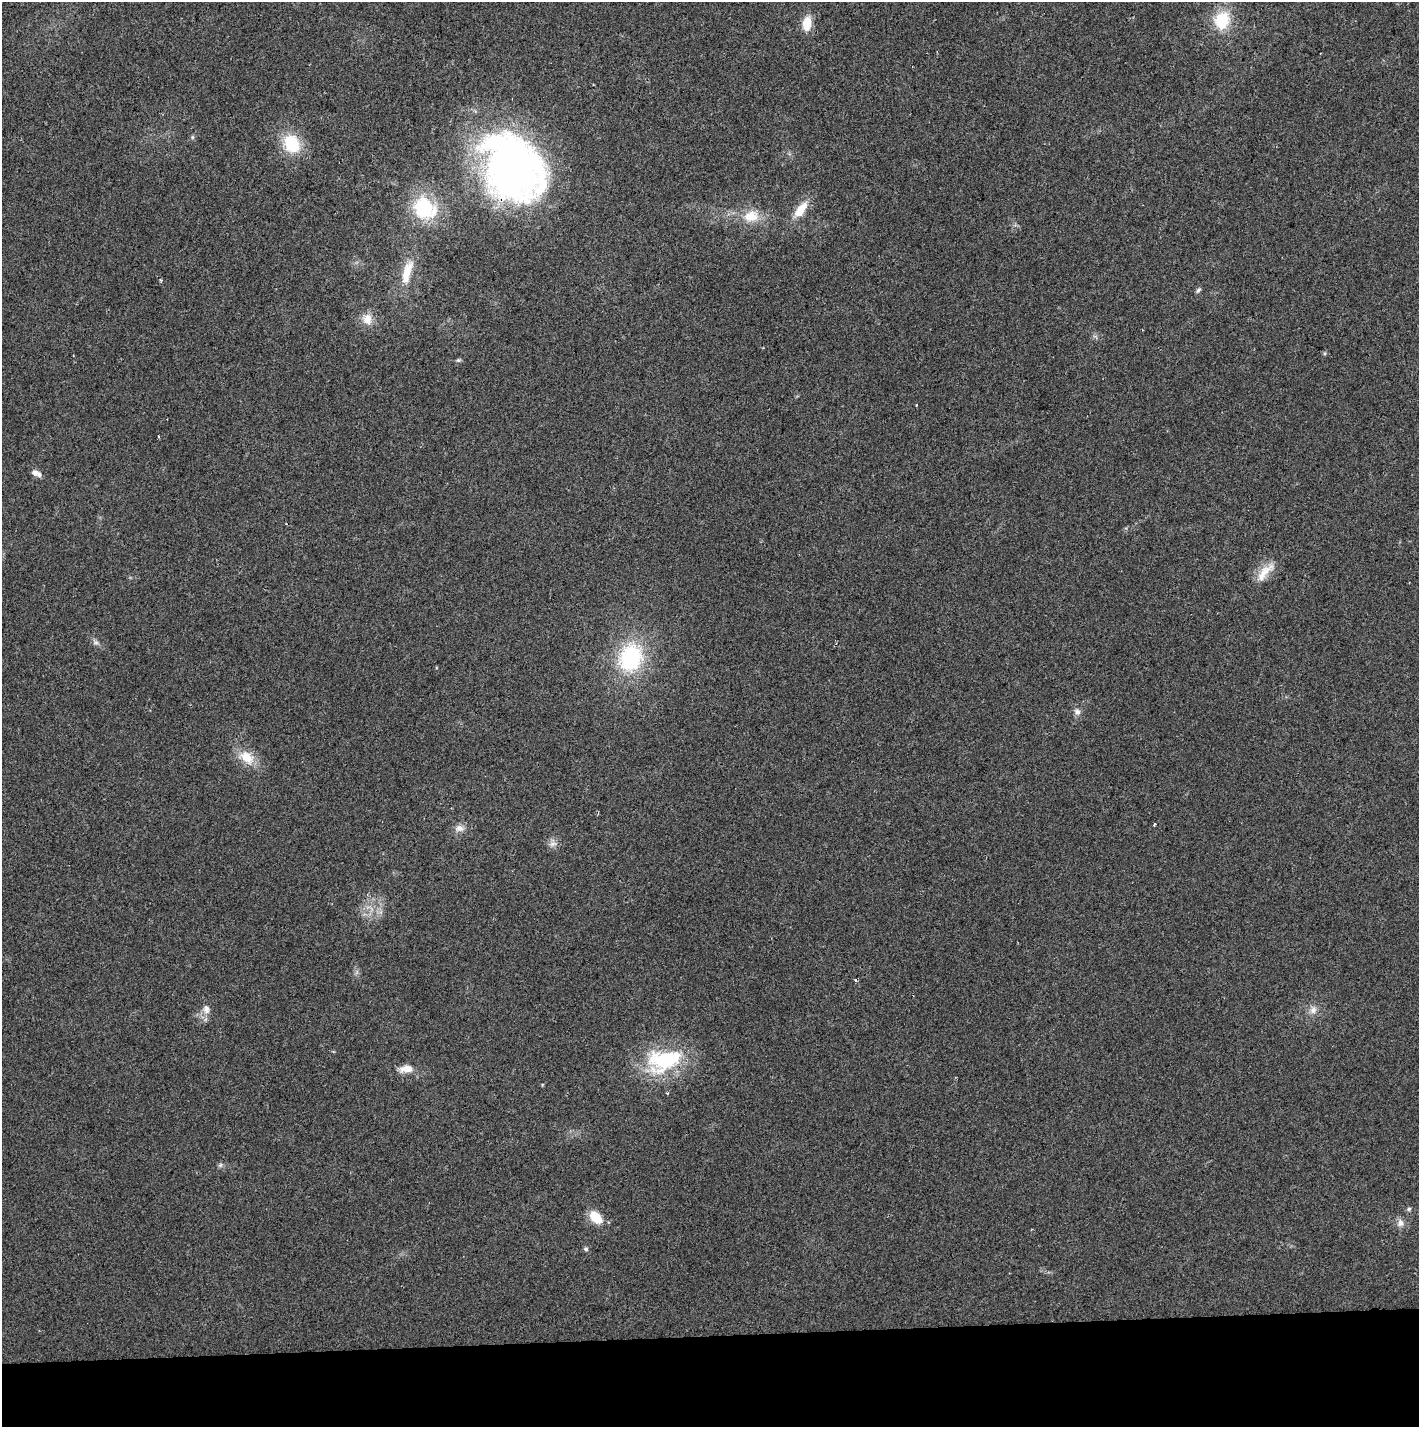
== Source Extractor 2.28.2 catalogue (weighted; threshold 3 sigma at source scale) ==
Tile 8 of 3 x 3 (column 2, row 3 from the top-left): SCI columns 1423-2839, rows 116-1540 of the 4255 x 4507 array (HDU 1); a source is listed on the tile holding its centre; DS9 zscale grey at full resolution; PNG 1421 x 1429 px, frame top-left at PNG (2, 2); no overlay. Shown black and unused: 6% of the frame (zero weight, under 2 of 3 exposures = <1% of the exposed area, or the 3 px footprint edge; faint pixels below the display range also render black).
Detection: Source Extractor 2.28.2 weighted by HDU 2 'WHT'; one run over the whole footprint, this tile lists its part. Background 0.0524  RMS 0.0071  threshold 0.0318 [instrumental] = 3 sigma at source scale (4.5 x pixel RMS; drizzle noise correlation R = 1.50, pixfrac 1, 0.0396/0.0396 arcsec/px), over >= 5 px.
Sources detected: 37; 1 inside a brighter object's white glare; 1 cosmic-ray / hot-pixel residue — not listed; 1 inside a brighter listed object's ellipse — not listed separately; the other 34 listed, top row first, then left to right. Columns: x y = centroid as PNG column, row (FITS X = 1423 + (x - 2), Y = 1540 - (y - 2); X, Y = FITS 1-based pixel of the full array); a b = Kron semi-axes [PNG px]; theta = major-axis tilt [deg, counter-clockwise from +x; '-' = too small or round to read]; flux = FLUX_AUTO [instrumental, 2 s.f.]
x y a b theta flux
1222 20 20 17 68 28
807 23 14 9 83 13
192 137 6 4 -72 0.93
292 144 22 19 -61 27
510 168 74 60 -42 340
424 207 27 22 -41 52
801 209 22 10 52 14
751 216 21 16 12 15
407 272 36 11 74 17
161 280 4 4 - 0.72
1198 290 8 5 52 1.5
367 319 14 12 -80 8.7
458 360 6 5 - 1.2
916 405 4 2 - 0.52
158 436 3 2 - 0.78
35 473 10 8 -9 3.2
1265 572 35 11 47 12
96 642 8 6 5 2
630 657 32 26 70 68
1077 712 10 8 -56 3.2
247 757 22 14 -37 15
1154 824 3 3 - 1.4
459 828 12 9 0 4.6
553 844 12 7 12 3.4
206 1009 14 9 -81 5
1313 1010 12 9 65 4.8
664 1061 47 28 15 62
406 1069 18 10 1 7.4
667 1093 4 3 - 1.1
220 1165 7 5 46 1.5
1409 1209 6 5 - 1.3
596 1217 14 9 -45 17
1400 1223 11 9 71 3.9
586 1249 7 5 -16 1.3
Overlapping masked pixels (flux is a lower limit): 2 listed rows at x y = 510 168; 664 1061